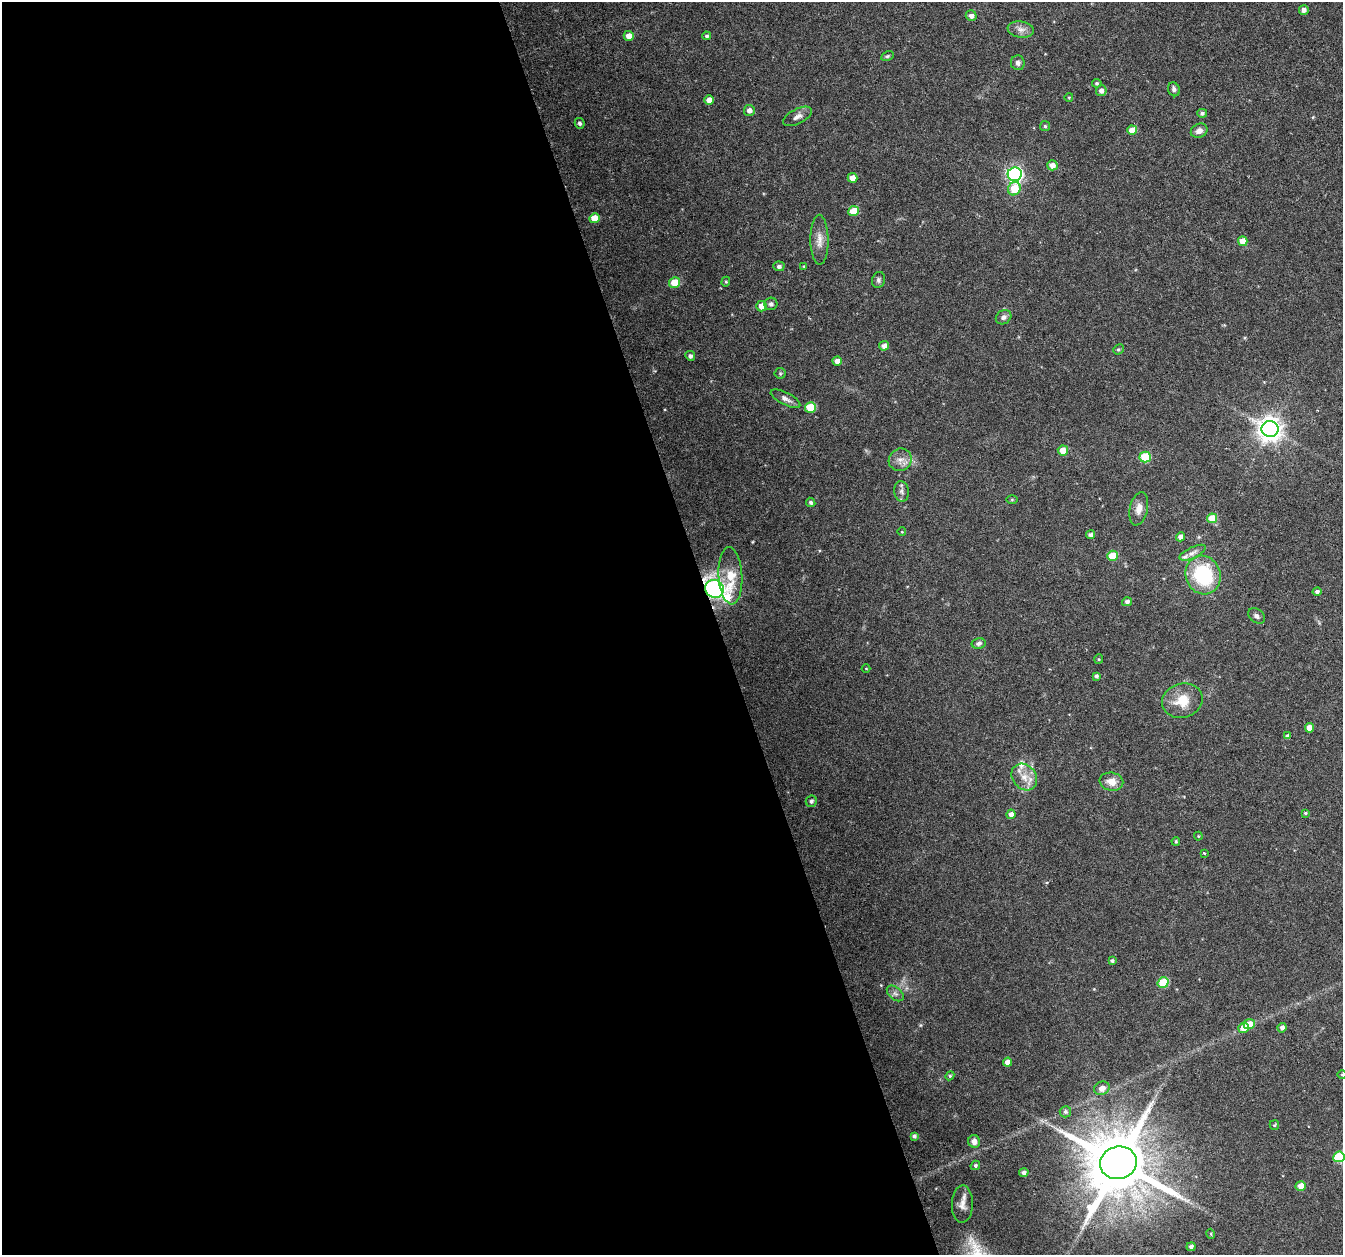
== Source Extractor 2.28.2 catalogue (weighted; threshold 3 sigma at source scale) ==
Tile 9 of 4 x 4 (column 1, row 3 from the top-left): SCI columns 1-1341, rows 1317-2569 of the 5368 x 5192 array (HDU 1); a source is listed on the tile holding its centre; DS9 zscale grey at full resolution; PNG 1345 x 1257 px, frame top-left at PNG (2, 2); each listed source drawn as its Kron ellipse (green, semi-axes under 4 px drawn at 4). Shown black and unused: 53% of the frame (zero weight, under 3 of 6 exposures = <1% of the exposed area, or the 3 px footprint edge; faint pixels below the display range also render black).
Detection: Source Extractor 2.28.2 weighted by HDU 2 'WHT'; one run over the whole footprint, this tile lists its part. Background 0.0242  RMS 0.0028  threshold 0.0114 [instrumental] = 3 sigma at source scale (4.09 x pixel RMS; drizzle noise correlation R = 1.36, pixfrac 0.8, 0.0396/0.0396 arcsec/px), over >= 5 px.
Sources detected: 102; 3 inside a brighter listed object's ellipse — not listed separately; the other 99 listed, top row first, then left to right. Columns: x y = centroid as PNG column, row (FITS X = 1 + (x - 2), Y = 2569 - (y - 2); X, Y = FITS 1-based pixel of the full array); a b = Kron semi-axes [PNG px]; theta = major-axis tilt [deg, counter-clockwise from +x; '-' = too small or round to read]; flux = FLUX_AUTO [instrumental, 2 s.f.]
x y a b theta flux
1304 10 5 5 - 1.2
971 16 5 5 - 1.1
1021 29 13 8 -8 1.6
629 36 5 5 - 2.1
707 36 4 4 - 0.47
887 56 7 4 26 0.37
1018 63 7 7 - 0.89
1097 83 5 4 - 0.39
1174 89 7 5 -66 0.83
1101 91 5 5 - 1
1069 97 4 3 - 0.2
709 100 5 4 - 2.5
749 110 5 5 - 1.3
1202 113 5 4 - 0.6
797 116 15 7 27 1.5
580 123 5 4 - 0.62
1045 126 5 5 - 0.44
1132 130 5 4 - 3.8
1199 131 9 7 24 1.5
1052 165 5 5 - 1.7
1015 174 7 6 - 80
853 178 5 4 - 2.4
1014 189 7 6 - 6.2
854 211 5 5 - 5.6
594 218 5 5 - 3.9
819 240 25 9 -90 2.8
1243 241 5 5 - 3.3
779 266 5 5 - 0.75
804 266 4 3 - 0.27
879 280 8 6 77 0.66
675 282 5 5 - 5.1
726 282 5 4 - 0.34
771 304 6 6 - 0.8
762 306 5 5 - 2.8
1004 317 8 6 34 0.92
884 346 5 5 - 1.3
1118 349 5 4 - 0.41
690 356 5 4 - 0.77
837 361 4 4 - 1.6
780 373 5 5 - 0.37
785 399 16 6 -27 1.4
810 407 5 5 - 8
1270 429 8 8 - 230
1063 450 5 5 - 3.1
1145 457 6 5 - 11
900 460 12 11 - 2.1
901 491 10 7 -84 1.1
1012 500 6 4 0 0.27
811 502 5 4 - 0.67
1139 509 17 9 77 2.2
1212 518 5 5 - 5.6
902 532 4 3 - 0.18
1091 535 4 4 - 0.73
1180 537 4 4 - 1.3
1193 553 14 5 26 1.2
1113 556 5 5 - 6.1
1203 575 19 17 -66 19
730 576 29 12 -87 5.7
714 589 9 8 - 70
1317 592 4 4 - 0.76
1127 602 5 4 - 0.94
1256 616 9 6 -37 0.78
979 643 7 5 11 0.81
1099 659 5 4 - 0.27
866 668 4 3 - 0.19
1096 676 4 3 - 0.6
1182 701 20 17 17 5.9
1310 728 5 4 - 2.2
1288 736 4 4 - 0.85
1024 777 14 11 -51 3.2
1111 782 12 9 -9 2.7
811 801 6 5 - 0.66
1305 813 3 3 - 0.31
1011 814 5 4 - 1.5
1198 836 4 4 - 0.25
1176 841 4 3 - 0.36
1204 853 3 3 - 0.28
1112 961 4 3 - 0.53
1163 982 5 5 - 9.3
895 993 10 6 -40 0.86
1249 1024 6 5 - 3.4
1244 1028 5 5 - 2.2
1282 1028 5 4 - 1.1
1008 1062 4 4 - 1.7
1342 1075 5 3 - 0.24
950 1076 4 4 - 0.32
1102 1088 8 6 27 1.7
1065 1112 6 5 - 0.58
1274 1125 5 4 - 0.3
914 1136 4 4 - 0.64
974 1141 6 6 - 1.4
1339 1157 6 5 - 13
1118 1163 18 16 15 2500
975 1165 5 4 - 0.56
1024 1172 5 4 - 0.88
1301 1186 5 5 - 2.6
962 1204 18 10 88 2.2
1211 1234 5 3 - 0.24
1191 1247 4 4 - 0.8
Overlapping masked pixels (flux is a lower limit): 1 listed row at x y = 714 589
Isophote crosses this tile's border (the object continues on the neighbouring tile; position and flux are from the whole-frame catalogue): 2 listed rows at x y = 1342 1075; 1339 1157